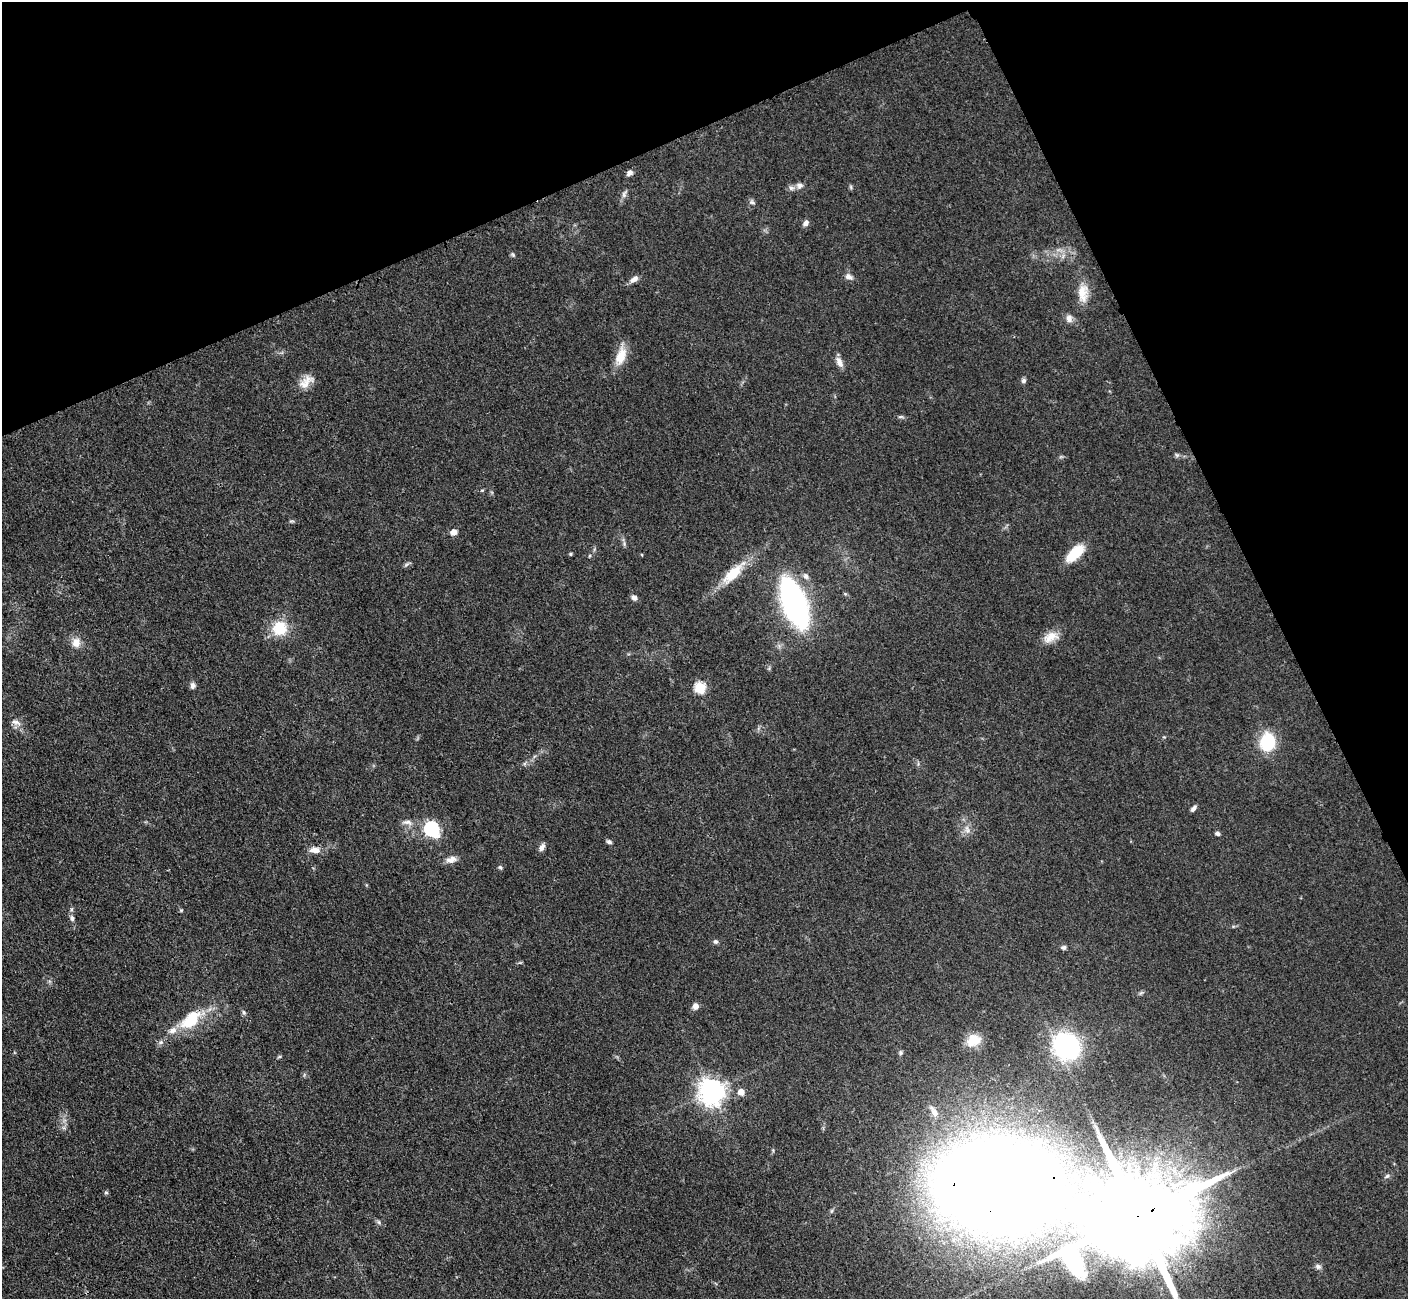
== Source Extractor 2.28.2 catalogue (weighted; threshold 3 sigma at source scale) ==
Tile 3 of 4 x 4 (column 3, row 1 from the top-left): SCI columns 2831-4236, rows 4190-5486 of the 5660 x 5649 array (HDU 1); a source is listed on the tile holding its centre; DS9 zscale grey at full resolution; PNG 1410 x 1301 px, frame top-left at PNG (2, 2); no overlay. Shown black and unused: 22% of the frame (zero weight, under 3 of 4 exposures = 2% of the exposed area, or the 3 px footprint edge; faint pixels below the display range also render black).
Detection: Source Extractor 2.28.2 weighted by HDU 2 'WHT'; one run over the whole footprint, this tile lists its part. Background 0.0466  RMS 0.0052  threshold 0.0235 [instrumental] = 3 sigma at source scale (4.5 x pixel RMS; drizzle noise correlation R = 1.50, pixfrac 1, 0.05/0.05 arcsec/px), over >= 5 px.
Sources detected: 65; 2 inside a brighter listed object's ellipse — not listed separately; the other 63 listed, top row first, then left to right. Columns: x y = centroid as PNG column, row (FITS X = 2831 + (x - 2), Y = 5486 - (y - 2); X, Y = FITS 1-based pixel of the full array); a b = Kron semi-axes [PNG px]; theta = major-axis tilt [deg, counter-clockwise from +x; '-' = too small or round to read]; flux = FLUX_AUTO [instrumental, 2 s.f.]
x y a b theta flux
629 173 7 5 35 2.1
800 185 10 7 -4 2.1
851 187 6 4 -72 0.72
624 194 10 6 78 1.7
752 202 9 5 -21 1.2
806 223 8 6 51 2.1
513 255 6 4 -46 0.75
848 276 9 7 -14 2.2
634 279 12 6 35 2.6
1083 293 24 12 90 8.5
1069 319 10 8 -75 2.6
621 356 23 13 70 8.6
839 362 13 7 -64 3.4
1023 381 6 6 - 1.2
306 382 23 11 44 6
900 417 8 4 0 0.89
482 490 5 3 - 0.55
453 532 7 6 - 3
1075 553 23 10 43 15
570 554 4 4 - 0.57
589 556 5 3 - 0.5
406 565 7 4 20 1
732 574 23 10 43 15
806 576 8 7 - 1.8
634 598 7 6 - 1.8
794 603 28 11 -69 290
280 628 20 19 - 14
1050 637 21 12 24 6.3
76 643 13 11 77 4.6
193 686 8 6 90 1.8
700 688 5 5 - 41
16 722 15 6 -20 2.3
1267 742 15 13 84 26
1193 808 8 4 49 1.7
407 822 14 7 -12 2.8
431 829 7 6 - 100
967 829 12 4 -81 1.9
1217 834 5 4 - 1.2
609 842 7 5 -27 1.1
542 847 10 6 65 2.3
315 850 13 7 -5 4.3
451 859 14 8 16 3.5
500 867 6 5 - 0.88
72 909 6 4 71 0.77
72 918 8 5 -75 1.4
716 942 6 5 - 1.1
1063 947 7 5 13 1.1
695 1006 8 7 - 2.6
244 1012 7 5 -69 0.99
191 1020 31 16 43 19
973 1040 17 13 34 9
161 1042 6 6 - 1.3
1067 1046 22 19 -49 83
279 1057 6 4 19 0.64
711 1091 9 8 - 470
741 1092 5 5 - 5.5
935 1113 14 8 -60 4.1
1387 1176 7 5 30 1.1
999 1185 80 60 4 1400
106 1192 6 4 -1 0.68
1138 1216 30 21 21 15000
379 1222 6 4 -88 0.82
1318 1267 8 6 -40 1.5
Overlapping masked pixels (flux is a lower limit): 2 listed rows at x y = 999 1185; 1138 1216
Isophote crosses this tile's border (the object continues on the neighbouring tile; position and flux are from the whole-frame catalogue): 1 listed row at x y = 1138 1216